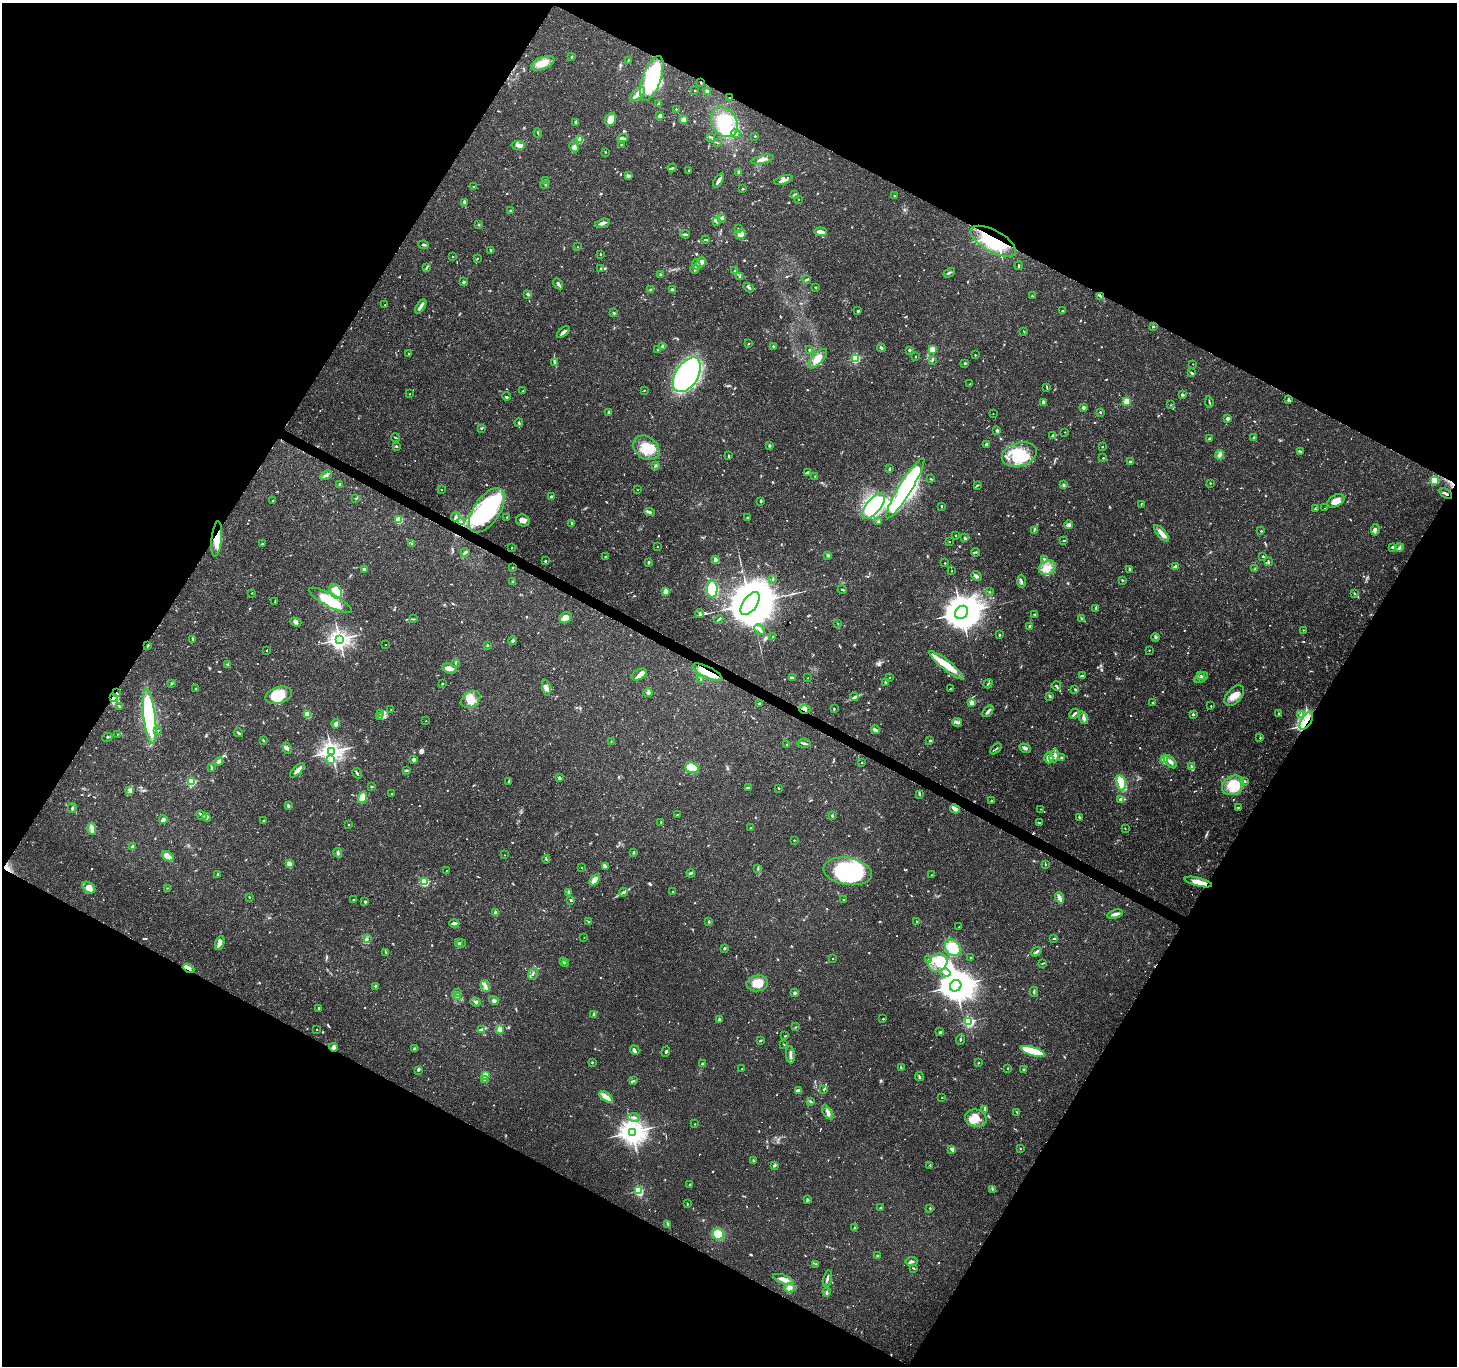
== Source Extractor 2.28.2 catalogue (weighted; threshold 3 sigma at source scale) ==
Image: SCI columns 7-5824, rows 199-5651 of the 5834 x 5916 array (HDU 1 of 3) = the unmasked area's bounding box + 8 px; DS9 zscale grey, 4 x 4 block average (1 PNG px = mean of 4 x 4 image px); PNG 1459 x 1368 px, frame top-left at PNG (2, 3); each listed source drawn as its Kron ellipse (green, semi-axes under 4 px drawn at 4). Shown black and unused: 47% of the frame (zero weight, under 3 of 4 exposures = <1% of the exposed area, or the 3 px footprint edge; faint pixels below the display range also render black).
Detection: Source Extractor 2.28.2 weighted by HDU 2 'WHT'. Background 0.0345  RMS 0.0022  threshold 0.00979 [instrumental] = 3 sigma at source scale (4.5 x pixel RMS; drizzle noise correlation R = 1.50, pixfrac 1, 0.0396/0.0396 arcsec/px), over >= 5 px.
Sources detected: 1047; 3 too faint to see at this stretch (4 x 4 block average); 9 inside a brighter object's white glare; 6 cosmic-ray / hot-pixel residue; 1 long thin detection or spike segment (spike, bleed or trail) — neither listed nor drawn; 29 coinciding with a brighter row at this scale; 68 inside a brighter listed object's ellipse — not listed separately; of the other 931, all 500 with FLUX_AUTO >= 0.877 (the completeness limit of this list) listed and drawn (431 fainter detections not listed), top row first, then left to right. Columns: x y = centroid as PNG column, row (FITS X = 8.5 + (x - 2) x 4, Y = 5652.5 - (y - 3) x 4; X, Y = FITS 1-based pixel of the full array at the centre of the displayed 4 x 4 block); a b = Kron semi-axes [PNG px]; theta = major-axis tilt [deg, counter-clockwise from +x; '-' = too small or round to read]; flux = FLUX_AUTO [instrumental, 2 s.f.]
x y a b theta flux
571 57 2 2 - 1.4
628 60 3 2 - 0.96
543 63 12 6 23 18
652 78 23 9 70 140
701 83 3 2 - 1
695 91 2 2 - 2.8
707 91 4 3 - 3
637 94 9 4 42 7.5
729 97 2 2 - 2
659 103 2 2 - 0.94
676 109 2 2 - 2.2
660 116 2 2 - 19
610 119 7 5 69 13
683 119 4 4 - 4.7
576 122 4 2 - 1.7
724 122 16 12 -58 51
538 133 5 2 - 1.2
736 133 4 2 - 2.9
755 136 2 2 - 3.4
711 137 3 2 - 1.3
622 138 5 3 - 3.9
580 140 2 2 - 47
717 143 3 2 - 0.98
621 144 2 2 - 1
518 145 6 4 -8 5.4
574 147 6 3 -59 3.1
605 152 2 2 - 2.4
762 159 11 3 13 7.6
672 168 4 2 - 1.8
689 171 3 2 - 1.8
739 172 4 3 - 2
628 176 4 3 - 3
546 180 3 2 - 1
783 180 9 3 17 4.3
718 181 8 2 57 6.4
545 184 3 2 - 0.99
473 187 3 2 - 0.99
743 189 3 2 - 1.2
794 195 3 2 - 4
894 196 3 2 - 1.3
799 199 2 2 - 0.97
464 202 4 2 - 3.9
511 211 3 2 - 1.3
721 218 4 3 - 2.4
716 222 3 2 - 1.8
602 223 7 3 15 5.7
479 225 2 2 - 1.5
738 228 2 2 - 1.6
821 232 6 4 -3 6.1
685 234 5 2 - 2.1
741 234 5 5 - 13
706 240 3 2 - 0.99
993 241 25 10 -29 90
424 245 5 2 - 2.2
578 247 2 2 - 1.4
490 250 2 2 - 5.1
600 254 2 2 - 3.4
453 257 2 2 - 1.6
477 258 3 2 - 0.88
701 262 5 4 - 6.4
696 265 5 3 - 3.8
1019 266 4 2 - 1.3
426 268 3 2 - 0.92
600 268 3 2 - 0.9
694 269 4 2 - 2
734 271 2 2 - 1.4
949 273 6 2 30 2.4
661 275 3 2 - 1.3
739 277 3 2 - 1.5
807 279 3 2 - 1.4
464 282 2 2 - 8.1
558 284 6 2 -58 2.6
815 287 2 2 - 1.1
749 288 6 2 -32 2.5
651 290 4 3 - 2.6
672 290 2 2 - 5.6
528 294 4 2 - 2
1032 296 3 2 - 0.96
1101 296 4 2 - 1.8
385 305 2 2 - 1.2
421 306 8 3 56 4.3
858 311 3 2 - 2.4
1062 311 2 2 - 1.1
614 313 2 2 - 1.8
1153 327 2 2 - 5.1
563 332 8 2 40 4.6
1024 332 2 2 - 0.89
748 344 2 2 - 0.98
663 346 2 2 - 10
773 346 2 2 - 4.6
881 348 5 2 - 2.2
658 350 3 2 - 0.96
809 350 2 2 - 0.99
909 350 2 2 - 7.9
932 350 2 2 - 60
408 354 2 2 - 3.5
975 355 2 2 - 1
916 356 2 2 - 0.91
817 359 12 5 46 16
855 359 2 2 - 130
932 360 3 2 - 1.6
554 363 4 2 - 1.4
965 363 2 2 - 6
1193 364 2 2 - 0.92
1192 373 3 2 - 1.5
687 375 19 11 58 370
970 384 2 2 - 1.1
1047 388 4 2 - 1.1
644 390 2 2 - 1.1
523 391 2 2 - 1.4
410 394 2 2 - 1.6
1182 395 3 2 - 3
506 396 4 2 - 1.8
1288 399 4 2 - 1.6
1127 401 2 2 - 68
1209 402 6 2 -79 1.5
1043 403 3 2 - 4.6
1170 405 2 2 - 0.98
1083 408 2 2 - 8.3
609 412 2 2 - 3.4
1100 412 2 2 - 2.2
993 414 2 2 - 0.96
1228 418 2 2 - 15
519 423 4 2 - 1.7
482 428 3 2 - 1.2
997 430 2 2 - 13
1065 432 2 2 - 1.3
1053 435 4 3 - 3
395 437 4 2 - 1.1
1254 437 3 2 - 1.1
1210 438 4 2 - 2.3
986 444 2 2 - 5.6
396 446 2 2 - 3.5
769 446 3 2 - 1.9
1102 447 2 2 - 2.3
646 448 14 11 -38 31
1300 452 2 2 - 2.8
1019 454 18 11 15 57
1220 455 5 4 - 4.1
729 456 3 2 - 1.1
1103 458 3 2 - 1
1130 462 3 2 - 2.1
655 466 4 2 - 1.6
889 469 3 2 - 1.8
807 473 4 2 - 6.3
326 475 6 4 29 3.6
815 476 2 2 - 0.95
931 479 2 2 - 1.4
1434 481 2 2 - 79
1210 483 2 2 - 1
339 484 2 2 - 6.8
977 485 3 2 - 1.1
1063 485 3 2 - 1.4
905 488 35 6 58 180
441 490 2 2 - 1.2
638 490 2 2 - 0.99
1445 493 7 2 -31 3.4
551 496 2 2 - 4
356 499 3 2 - 1
273 501 2 2 - 2
1336 501 9 5 28 11
761 502 2 2 - 3.2
1141 504 2 2 - 0.93
874 506 16 7 51 170
941 506 3 2 - 1.2
1325 508 2 2 - 1.3
1315 509 2 2 - 1.5
487 510 25 13 56 140
650 512 5 3 - 3.1
455 517 4 3 - 3
507 517 2 2 - 1.5
747 517 2 2 - 3.2
399 520 2 2 - 78
523 520 7 6 - 7.1
878 521 2 2 - 1.6
461 522 3 2 - 1.4
571 523 3 2 - 1.7
1069 525 4 3 - 6.5
1034 530 3 2 - 1.2
1375 530 6 3 82 3.4
1261 531 2 2 - 2.4
1162 533 10 3 -49 16
956 535 2 2 - 2.4
965 538 3 2 - 2.4
217 539 18 5 85 26
1064 541 3 2 - 1.2
949 542 2 2 - 0.92
412 543 2 2 - 0.97
262 544 3 2 - 2
657 547 2 2 - 1.4
1393 547 3 2 - 2.5
511 548 2 2 - 1.7
1399 548 4 3 - 2.3
465 552 4 2 - 3.5
975 552 4 2 - 1.4
828 555 2 2 - 4.6
1263 556 2 2 - 4.1
605 557 2 2 - 1.2
715 559 2 2 - 17
1044 559 3 2 - 1.9
545 561 2 2 - 4.4
649 562 2 2 - 2.1
1268 562 3 2 - 1.6
945 563 2 2 - 2.4
1175 566 3 2 - 3.7
513 568 2 2 - 1.6
1047 568 9 6 31 13
1130 569 2 2 - 1.2
1255 569 2 2 - 0.99
364 570 2 2 - 14
952 571 2 2 - 0.88
976 576 5 3 - 3.7
773 579 2 2 - 1.5
1122 580 2 2 - 1.3
1021 581 6 2 -89 2.7
513 582 2 2 - 8.6
712 589 8 5 89 70
842 590 5 2 - 1.3
336 591 8 5 -59 15
666 591 2 2 - 33
989 592 2 2 - 0.94
252 593 2 2 - 1.3
1355 593 3 2 - 1.1
330 600 24 6 -28 49
275 602 4 2 - 1.4
750 604 13 7 55 11000
1096 608 3 2 - 1.1
961 612 7 6 - 4100
700 613 5 2 - 2.6
1034 614 3 2 - 1.3
566 618 6 5 - 7.7
413 619 4 2 - 1.3
719 619 5 2 - 2.9
1082 619 4 2 - 1.4
295 622 6 3 -18 4.1
837 623 2 2 - 0.96
1029 626 2 2 - 3.2
760 629 6 3 -46 3.7
1303 630 2 2 - 1.2
999 635 2 2 - 2.7
773 636 2 2 - 2.2
1155 637 4 2 - 2.2
193 639 3 2 - 2.2
339 639 3 3 - 920
513 641 4 2 - 1.7
148 645 3 2 - 1.1
386 645 2 2 - 1.1
487 645 2 2 - 4
1149 650 2 2 - 1.5
267 651 2 2 - 1.5
455 663 3 2 - 0.96
228 664 4 2 - 1.4
947 665 21 5 -39 34
449 668 7 4 -17 8.6
707 672 16 5 -26 37
639 675 8 5 29 7
1201 675 2 2 - 0.93
1082 676 3 2 - 2
890 677 2 2 - 2.1
792 678 3 2 - 4
808 678 2 2 - 1.1
1201 678 7 2 31 3.3
700 679 2 2 - 2.8
886 682 2 2 - 2.2
172 683 2 2 - 0.94
442 684 2 2 - 3
988 684 5 2 - 1.7
1057 686 5 2 - 2
546 688 8 3 -80 5.9
195 689 2 2 - 1.6
951 689 2 2 - 2.3
1075 689 3 2 - 0.92
116 693 2 2 - 1.4
648 693 4 3 - 2.9
279 695 13 8 18 40
1050 696 3 3 - 1.7
1234 696 12 7 48 14
113 697 3 3 - 2.7
854 697 4 3 - 2.5
471 699 10 7 36 18
759 703 3 2 - 1.2
971 703 2 2 - 35
1153 703 3 2 - 1.4
119 706 2 2 - 1.6
1211 706 2 2 - 0.94
805 709 6 3 1 3.8
834 709 2 2 - 1.4
391 710 2 2 - 1.5
988 711 7 2 47 5.5
380 713 3 2 - 1.5
1278 713 3 2 - 0.98
1074 714 5 2 - 2.7
1193 714 2 2 - 6.4
1301 714 3 2 - 1.1
307 715 4 4 - 12
150 716 27 6 -83 220
380 716 4 2 - 1.5
1084 718 7 3 -70 5
426 721 2 2 - 1.2
1306 721 10 5 59 16
957 722 5 3 - 3.3
336 724 5 3 - 5.2
158 730 2 2 - 1
875 730 4 2 - 4.3
238 733 5 2 - 2.1
117 734 2 2 - 0.94
107 737 5 2 - 1.2
1260 738 2 2 - 1
263 740 3 2 - 1
611 741 2 2 - 1
930 741 2 2 - 5.2
804 743 7 2 -4 2.3
787 744 2 2 - 3.5
287 748 6 3 -68 3
1025 748 6 3 -30 3.9
996 749 6 2 43 1.5
332 752 3 3 - 1000
1054 756 7 4 74 6.2
1049 758 5 4 - 16
1061 758 3 2 - 1.9
414 759 2 2 - 16
1164 759 2 2 - 80
331 760 4 3 - 4.3
219 761 4 3 - 4.7
1170 762 8 3 -48 5.1
862 763 2 2 - 1.4
1191 767 4 2 - 2.2
211 768 3 2 - 2.2
692 768 7 5 -20 39
297 770 9 3 45 6.9
406 770 2 2 - 3.4
357 773 6 2 -60 2.2
559 778 2 2 - 3.8
509 781 2 2 - 1.1
1244 781 4 2 - 2.2
192 782 2 2 - 130
1121 783 8 4 -74 65
1233 785 11 9 29 35
371 787 3 2 - 1.2
748 787 3 2 - 3
778 788 2 2 - 1.4
130 790 3 2 - 1.8
391 794 2 2 - 1.5
919 794 2 2 - 1.4
363 798 5 4 - 24
1121 799 2 2 - 9.3
991 801 2 2 - 5
288 806 3 3 - 2.2
1238 807 4 2 - 0.97
72 808 5 2 - 1.5
955 809 5 3 - 8.9
1040 809 2 2 - 0.91
201 815 5 2 - 2.5
677 815 2 2 - 0.89
832 816 2 2 - 5.7
1079 817 4 2 - 1.5
207 818 4 3 - 4.2
163 819 4 3 - 5.1
264 821 3 2 - 2.5
661 822 2 2 - 1.2
1039 823 4 2 - 1.4
348 825 2 2 - 0.9
750 827 2 2 - 0.99
92 829 6 3 -85 4.2
1125 829 2 2 - 0.88
794 840 2 2 - 2.1
133 847 4 3 - 3
634 852 3 2 - 1.4
338 853 5 2 - 2.2
504 855 2 2 - 0.96
168 856 7 3 -37 16
546 859 4 2 - 1.4
289 864 4 3 - 9.7
1045 864 3 2 - 1.3
605 866 3 2 - 2
582 867 2 2 - 1.6
758 869 3 2 - 1.1
446 870 2 2 - 1
848 871 24 13 -10 160
691 873 4 2 - 2
217 874 2 2 - 3.5
932 875 2 2 - 0.99
595 880 6 4 51 18
425 882 2 2 - 100
1198 882 14 4 -14 15
89 887 7 5 -36 10
168 888 2 2 - 1.1
672 891 2 2 - 1.5
568 892 3 2 - 3.5
623 892 4 2 - 2.6
249 897 2 2 - 1.2
1059 898 6 3 -71 6.1
353 900 2 2 - 0.94
571 900 2 2 - 2.2
843 900 2 2 - 1.7
365 902 2 2 - 5.7
496 913 2 2 - 23
1115 914 8 3 16 4.9
916 921 3 2 - 1
588 922 2 2 - 1.5
709 922 2 2 - 5
454 923 5 2 - 4.7
959 927 2 2 - 1.9
584 937 2 2 - 0.98
1054 938 3 2 - 1.4
367 939 3 2 - 1.8
220 943 7 3 70 11
458 943 3 2 - 1.4
461 944 4 2 - 1.4
725 948 2 2 - 4.2
953 948 9 7 -50 36
386 952 4 2 - 1.1
1036 952 6 2 35 3.6
833 958 2 2 - 1.4
971 958 2 2 - 1.3
929 959 4 2 - 1.3
563 962 2 2 - 1
565 963 2 2 - 0.9
938 963 10 8 46 19
1042 963 3 2 - 0.97
189 968 6 3 -24 8
945 973 5 2 - 2.6
533 974 6 2 67 1.8
757 983 11 8 8 23
375 986 2 2 - 3.2
485 986 6 2 -67 3.5
956 986 6 5 - 3400
457 992 4 3 - 2.1
1034 992 5 2 - 2
795 993 3 2 - 2.7
457 996 3 2 - 1.2
494 1000 5 3 - 2.9
476 1002 5 3 - 2.8
319 1008 2 2 - 9.3
593 1015 4 2 - 1.7
883 1019 2 2 - 2.3
719 1020 4 2 - 2.6
969 1022 2 2 - 220
795 1027 3 2 - 1
316 1029 2 2 - 1.6
500 1029 3 3 - 9.7
482 1030 4 3 - 2.3
940 1032 4 2 - 1.4
785 1036 2 2 - 0.97
960 1039 5 2 - 1.8
760 1041 3 2 - 1.3
784 1044 3 2 - 0.9
333 1047 4 4 - 3.8
415 1048 3 3 - 2
635 1050 5 2 - 2.1
666 1051 5 3 - 1.9
1033 1051 12 4 -17 46
791 1055 9 3 -86 5.7
592 1062 3 2 - 0.88
702 1063 3 2 - 1.5
978 1063 2 2 - 1.6
742 1068 2 2 - 0.99
901 1068 3 2 - 1
1008 1068 2 2 - 1.4
418 1070 4 2 - 1.6
1023 1070 4 2 - 1.8
486 1075 2 2 - 47
919 1077 4 2 - 1.8
485 1079 2 2 - 15
633 1081 3 2 - 1.4
823 1089 2 2 - 1
798 1091 2 2 - 7.5
606 1097 8 3 -40 13
942 1098 2 2 - 1.6
811 1101 4 2 - 1.5
985 1110 4 2 - 1.8
827 1112 8 3 -58 5.2
1017 1112 4 2 - 1.1
634 1117 6 3 -10 3.1
976 1118 11 8 -15 19
695 1124 2 2 - 0.97
632 1132 4 4 - 1600
952 1149 3 3 - 5.5
1020 1149 3 2 - 0.94
753 1160 3 2 - 1.2
930 1165 3 2 - 1.1
775 1166 3 2 - 1.4
690 1185 2 2 - 5.3
992 1189 3 2 - 1.1
639 1190 2 2 - 150
807 1199 4 2 - 1.7
687 1204 3 2 - 1.2
881 1208 2 2 - 4
930 1208 2 2 - 1.6
668 1224 4 2 - 1.7
854 1228 2 2 - 1.2
718 1234 6 5 - 19
878 1256 3 2 - 1.8
911 1262 6 3 6 3.4
816 1264 3 2 - 0.96
913 1268 4 2 - 1.2
783 1279 11 4 -19 11
827 1279 8 2 77 4
789 1288 5 4 - 4.8
827 1292 4 2 - 2.1
Overlapping masked pixels (flux is a lower limit): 15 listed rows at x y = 701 83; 729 97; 993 241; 1445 493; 487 510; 461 522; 217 539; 707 672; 116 693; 113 697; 805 709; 1306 721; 1198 882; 189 968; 333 1047
Diffuse or blended objects may show on this block-average render without a row.